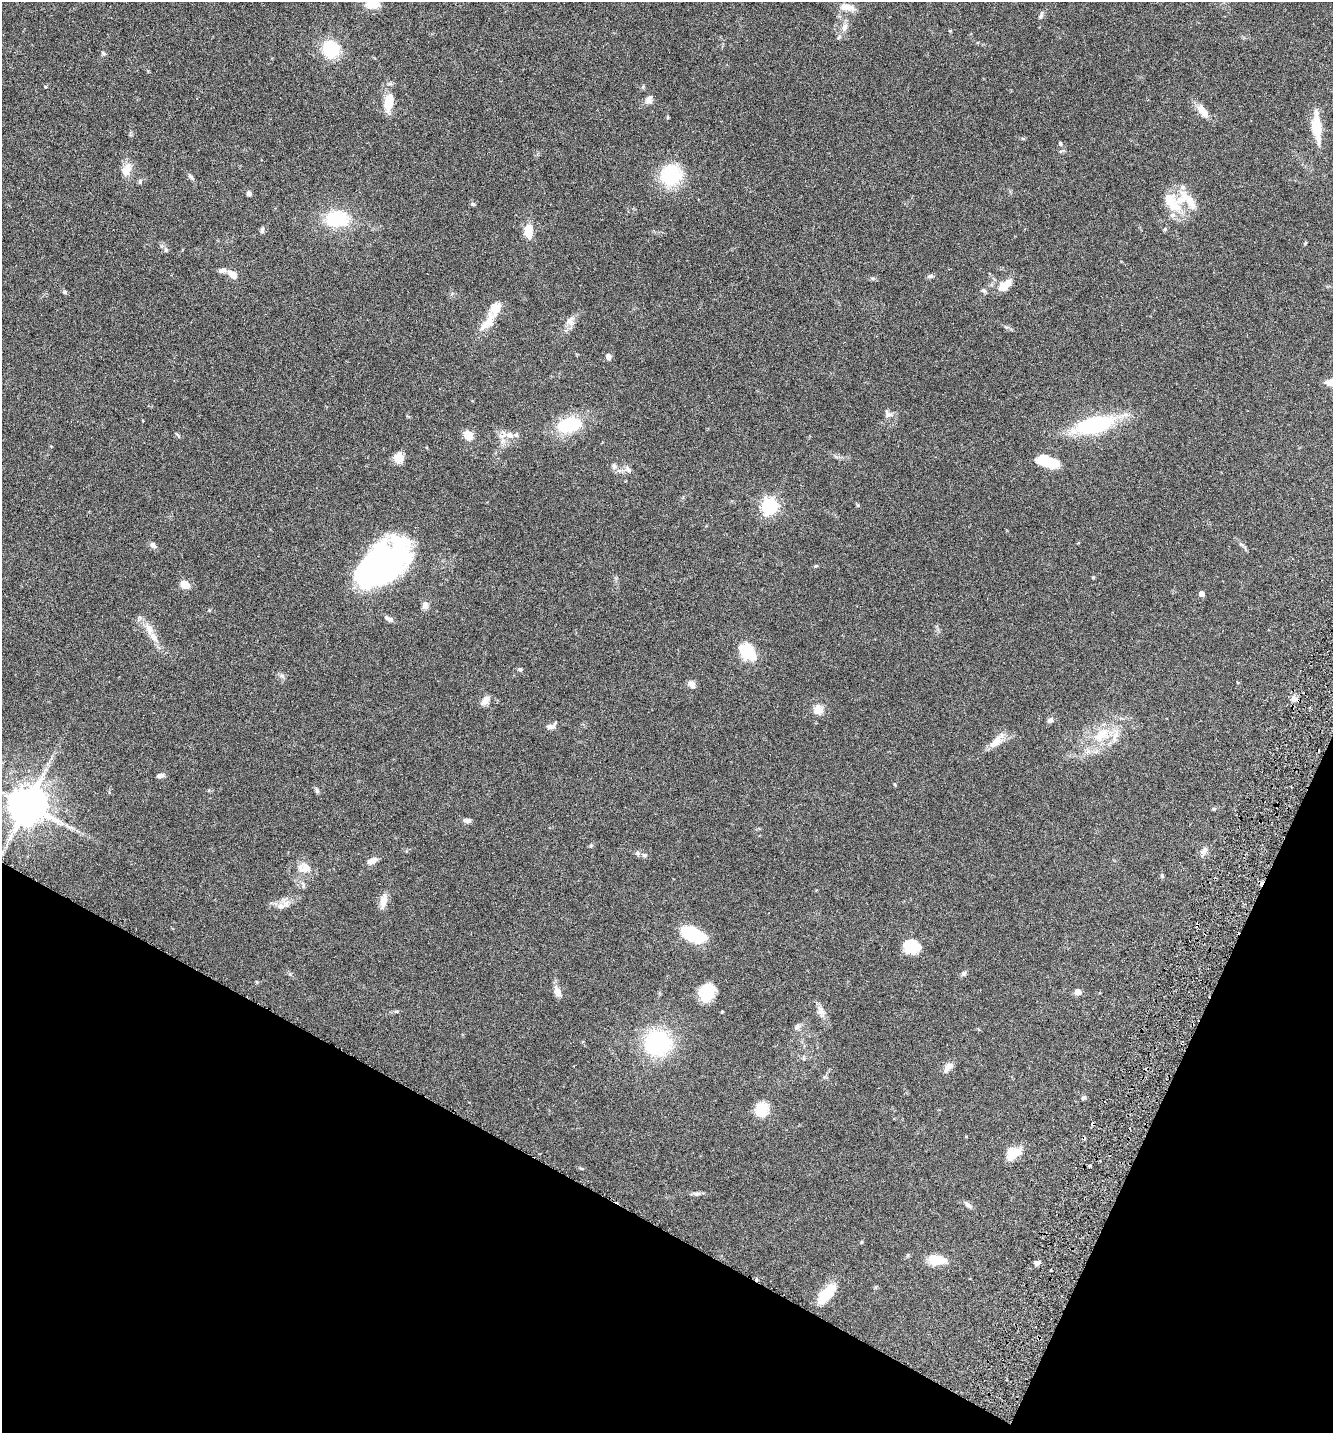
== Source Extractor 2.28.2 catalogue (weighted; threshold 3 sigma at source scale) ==
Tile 15 of 4 x 4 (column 3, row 4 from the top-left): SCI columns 2867-4197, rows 34-1464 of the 5866 x 5789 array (HDU 1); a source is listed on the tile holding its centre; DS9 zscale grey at full resolution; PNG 1335 x 1435 px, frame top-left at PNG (2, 2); no overlay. Shown black and unused: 21% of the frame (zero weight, under 3 of 6 exposures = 3% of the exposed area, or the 3 px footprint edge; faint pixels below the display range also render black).
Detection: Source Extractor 2.28.2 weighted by HDU 2 'WHT'; one run over the whole footprint, this tile lists its part. Background 0.0537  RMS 0.0032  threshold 0.0129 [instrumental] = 3 sigma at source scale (4.09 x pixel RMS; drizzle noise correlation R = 1.36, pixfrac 0.8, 0.05/0.05 arcsec/px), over >= 5 px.
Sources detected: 119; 3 inside a brighter object's white glare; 5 cosmic-ray / hot-pixel residue — not listed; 9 inside a brighter listed object's ellipse — not listed separately; the other 102 listed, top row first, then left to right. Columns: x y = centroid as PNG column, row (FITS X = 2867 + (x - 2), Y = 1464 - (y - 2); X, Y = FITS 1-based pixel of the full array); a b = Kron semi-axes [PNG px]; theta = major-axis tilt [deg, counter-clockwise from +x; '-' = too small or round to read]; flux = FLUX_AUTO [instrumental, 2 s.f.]
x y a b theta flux
372 4 16 10 -14 3.4
847 7 20 9 -6 2.9
1041 15 12 5 64 0.65
844 27 11 7 57 1.5
331 49 14 13 - 14
103 53 5 5 - 0.4
45 87 3 3 - 0.34
649 99 10 9 - 1.4
388 102 19 9 79 5.8
1203 111 21 9 -50 3
1316 127 30 9 -85 8.4
1060 143 5 5 - 0.46
1061 151 6 3 17 0.37
127 169 19 10 68 3
190 176 11 5 -45 0.66
671 176 14 14 - 21
140 181 6 5 - 0.46
249 194 5 5 - 0.96
1170 201 25 16 -78 5.9
1191 201 23 9 -62 3.7
473 204 6 5 - 0.45
337 219 22 15 2 14
1165 229 5 4 - 0.36
262 230 8 5 89 0.61
529 231 18 9 -88 4.4
166 250 8 6 89 0.63
221 271 8 6 -21 0.83
232 274 13 7 -38 2.3
930 276 7 5 19 0.58
872 278 6 4 -19 0.42
1005 285 20 10 39 3.8
983 290 6 5 - 0.59
65 292 5 5 - 0.45
496 308 26 15 62 4.8
570 321 13 11 -86 1.8
608 356 6 5 - 1.4
888 414 14 10 -29 1.3
570 425 24 15 16 14
1094 425 43 19 13 24
509 435 10 9 - 2.1
468 436 10 8 -56 3.6
398 458 11 10 - 2.7
1047 462 18 8 -17 12
614 466 8 7 - 0.84
628 469 10 6 -57 0.91
769 506 6 6 - 87
153 545 9 6 -39 1
816 566 5 3 - 0.27
377 575 39 23 7 42
1093 577 4 3 - 0.35
185 584 10 7 -38 2.8
1201 594 4 4 - 1.9
425 605 9 8 - 1.2
389 619 13 5 -26 1
149 629 19 9 -67 2.9
747 652 22 16 -53 7.9
520 669 6 4 -41 0.42
282 675 7 4 -19 0.56
692 684 9 7 -51 1.5
1294 699 8 7 - 1.4
485 700 14 8 42 1.6
820 709 18 10 -48 2.1
1050 720 8 6 35 0.89
550 727 12 6 -5 1.1
1102 734 27 16 39 8.7
996 741 25 9 49 3.1
160 775 10 5 14 0.85
317 791 6 5 - 0.48
27 805 10 10 - 970
1213 809 5 4 - 0.32
467 820 10 5 -5 0.98
1204 851 12 6 54 1.3
637 853 7 6 - 0.73
372 861 12 7 29 1.6
304 868 20 13 -6 3.3
1162 876 5 4 - 0.41
383 901 20 8 78 2.3
280 906 10 9 - 1.8
1197 925 4 3 - 0.72
693 934 24 12 -20 16
911 944 16 15 - 7.6
964 973 7 6 - 0.62
257 982 6 3 -71 0.25
557 992 13 8 -69 2.1
706 992 16 13 63 8.9
1078 992 6 6 - 1.8
821 1011 13 9 -67 1.8
396 1012 6 4 19 0.36
797 1026 9 6 58 0.87
658 1043 14 13 - 51
948 1067 15 7 47 1.9
1083 1098 7 4 8 0.45
762 1110 15 11 74 6.9
1093 1124 4 3 - 0.38
1013 1153 20 12 29 4.1
1089 1165 3 3 - 0.63
698 1193 10 4 1 0.73
968 1205 11 5 -42 0.85
862 1242 5 3 - 0.25
937 1260 17 9 -7 6.5
1037 1263 7 5 -9 0.84
826 1295 21 9 47 10
Overlapping masked pixels (flux is a lower limit): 2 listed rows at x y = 1197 925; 1093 1124
Isophote crosses this tile's border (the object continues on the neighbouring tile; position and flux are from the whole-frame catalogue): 2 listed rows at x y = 372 4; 27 805
Unlisted compact peaks at least as high as the median listed source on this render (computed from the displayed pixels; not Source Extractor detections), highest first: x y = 643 87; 858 505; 591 845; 1305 243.